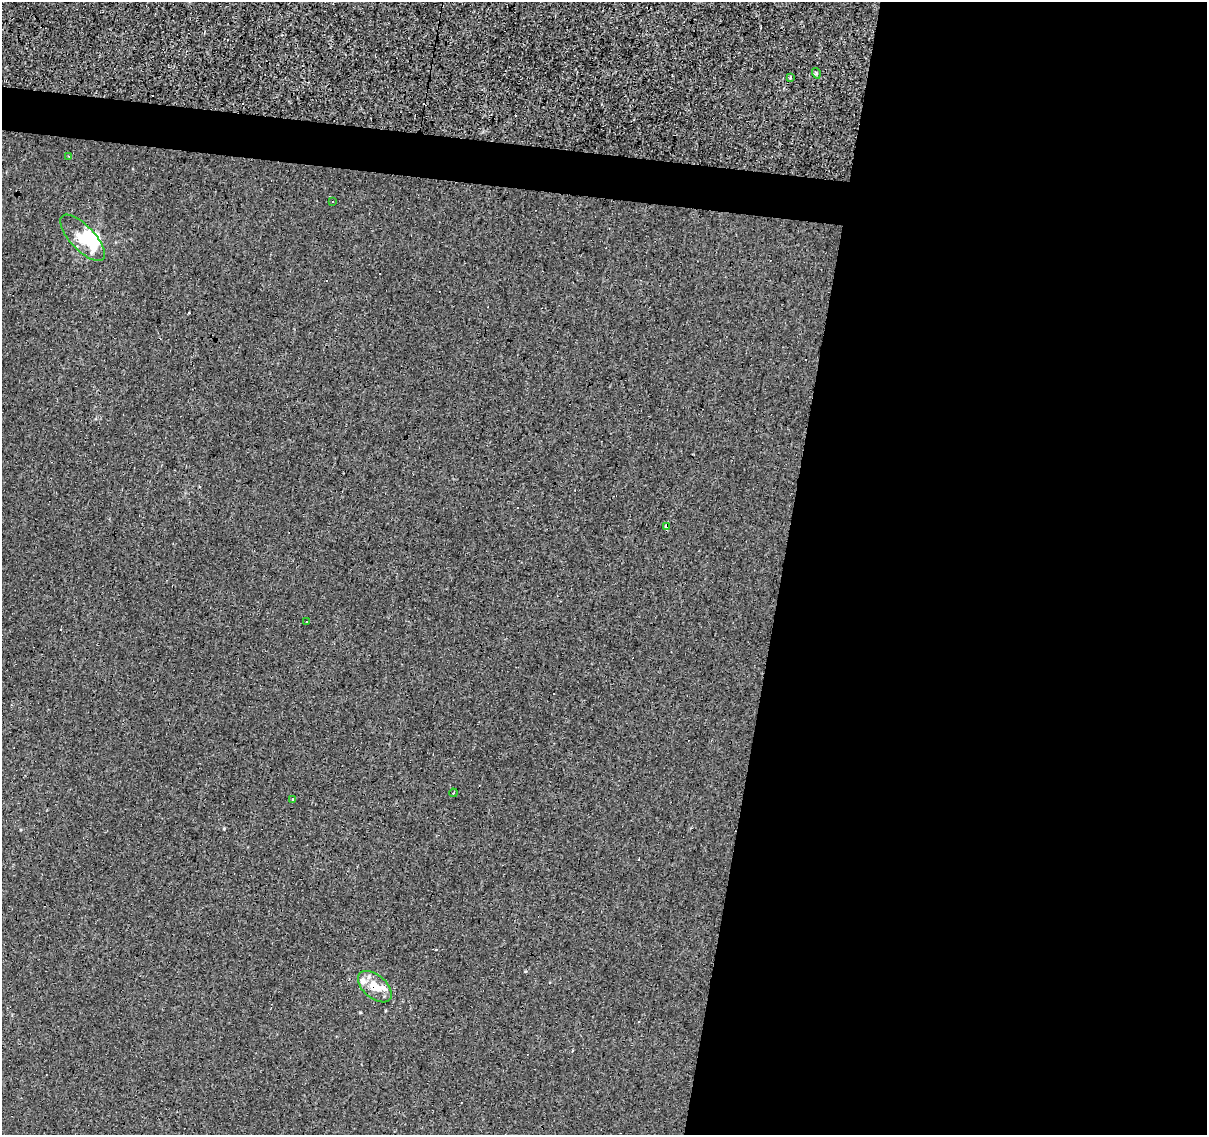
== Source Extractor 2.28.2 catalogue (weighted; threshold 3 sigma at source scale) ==
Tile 12 of 4 x 4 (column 4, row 3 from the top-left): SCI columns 3616-4820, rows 1356-2488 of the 4824 x 5035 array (HDU 1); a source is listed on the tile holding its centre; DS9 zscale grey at full resolution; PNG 1209 x 1137 px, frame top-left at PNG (2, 2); each listed source drawn as its Kron ellipse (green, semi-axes under 4 px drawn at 4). Shown black and unused: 38% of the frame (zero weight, under 3 of 4 exposures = <1% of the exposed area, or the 3 px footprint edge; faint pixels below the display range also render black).
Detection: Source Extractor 2.28.2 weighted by HDU 2 'WHT'; one run over the whole footprint, this tile lists its part. Background -0.00137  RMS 0.0033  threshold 0.015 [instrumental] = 3 sigma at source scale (4.5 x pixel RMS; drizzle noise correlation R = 1.50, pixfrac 1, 0.0396/0.0396 arcsec/px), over >= 5 px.
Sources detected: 26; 3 inside a brighter object's white glare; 10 cosmic-ray / hot-pixel residue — neither listed nor drawn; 3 inside a brighter listed object's ellipse — not listed separately; the other 10 listed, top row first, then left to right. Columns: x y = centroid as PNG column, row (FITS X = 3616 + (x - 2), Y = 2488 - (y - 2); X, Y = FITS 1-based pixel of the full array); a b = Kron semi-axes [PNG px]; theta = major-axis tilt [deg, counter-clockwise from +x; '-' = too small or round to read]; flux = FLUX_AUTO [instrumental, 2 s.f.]
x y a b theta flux
816 73 5 3 - 0.35
790 77 3 3 - 0.68
69 156 3 3 - 0.38
333 202 3 3 - 0.61
83 238 30 12 -47 9.1
666 526 4 3 - 4.9
307 622 3 3 - 4.1
453 793 4 3 - 0.38
293 799 3 3 - 4.8
375 987 20 11 -41 5.4
Overlapping masked pixels (flux is a lower limit): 2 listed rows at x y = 666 526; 375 987
Unlisted compact peaks at least as high as the median listed source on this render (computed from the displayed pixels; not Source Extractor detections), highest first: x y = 224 828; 360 1012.